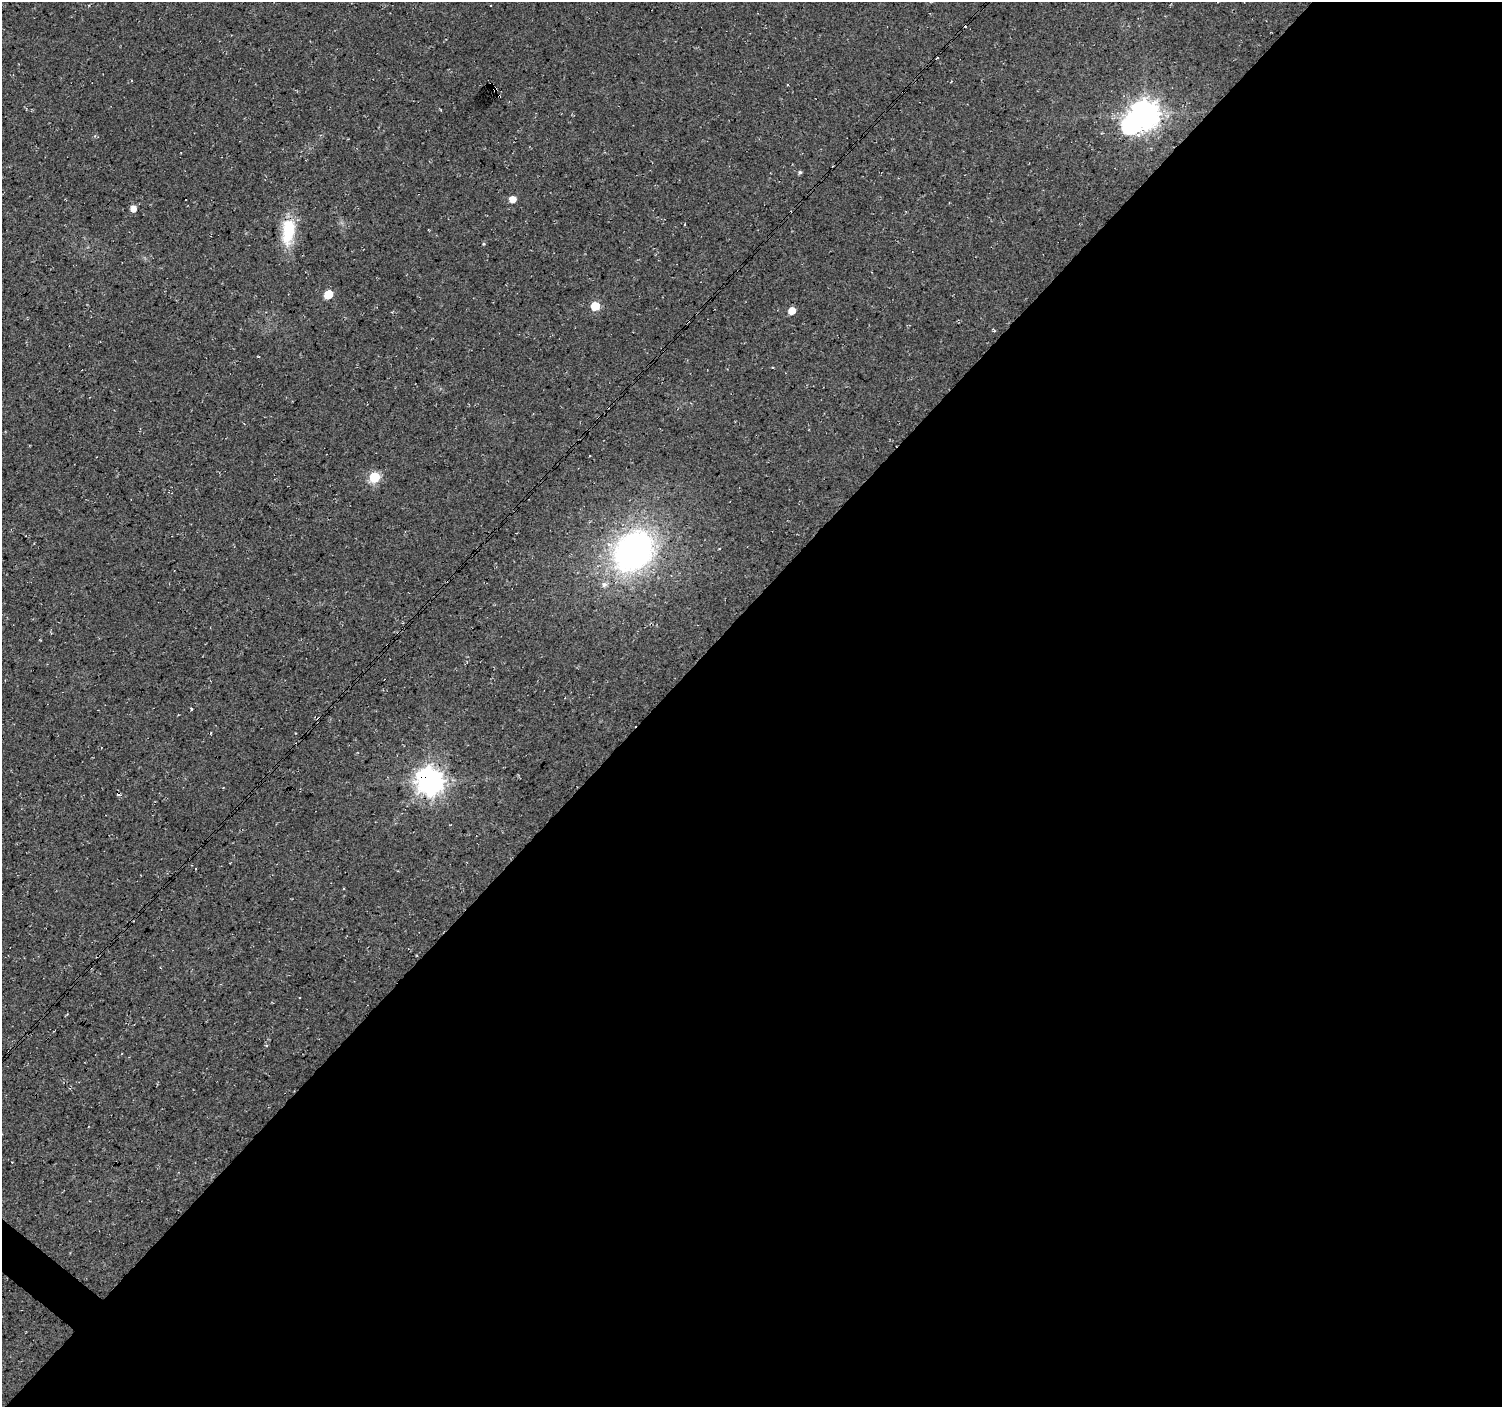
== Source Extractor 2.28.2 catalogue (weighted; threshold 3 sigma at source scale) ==
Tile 12 of 4 x 4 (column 4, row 3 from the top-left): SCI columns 4509-6008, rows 1641-3045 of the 6008 x 6025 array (HDU 1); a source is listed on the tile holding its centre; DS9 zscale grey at full resolution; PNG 1504 x 1409 px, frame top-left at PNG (2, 2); no overlay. Shown black and unused: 57% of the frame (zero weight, under 3 of 4 exposures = <1% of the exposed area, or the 3 px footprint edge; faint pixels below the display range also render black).
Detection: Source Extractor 2.28.2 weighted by HDU 2 'WHT'; one run over the whole footprint, this tile lists its part. Background 0.0552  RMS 0.0068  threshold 0.0305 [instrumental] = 3 sigma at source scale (4.5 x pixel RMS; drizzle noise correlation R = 1.50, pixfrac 1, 0.0396/0.0396 arcsec/px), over >= 5 px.
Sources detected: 18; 1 inside a brighter object's white glare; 1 cosmic-ray / hot-pixel residue — not listed; the other 16 listed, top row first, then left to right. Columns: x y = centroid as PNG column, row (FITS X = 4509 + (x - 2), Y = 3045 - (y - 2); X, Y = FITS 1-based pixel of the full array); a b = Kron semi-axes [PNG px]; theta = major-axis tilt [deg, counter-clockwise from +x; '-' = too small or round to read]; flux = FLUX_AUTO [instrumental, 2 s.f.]
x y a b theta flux
493 88 4 3 - 27
1145 114 9 9 - 820
800 172 5 4 - 1.2
512 199 5 5 - 6.9
133 209 5 5 - 5.2
288 231 33 14 84 27
484 244 5 3 - 0.66
328 294 6 5 - 17
595 306 6 5 - 17
792 311 5 5 - 8.1
374 477 6 6 - 47
633 551 38 30 50 210
604 585 8 7 - 2.5
191 709 4 2 - 0.73
429 781 9 9 - 770
344 888 3 2 - 0.53
Overlapping masked pixels (flux is a lower limit): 2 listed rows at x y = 493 88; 429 781